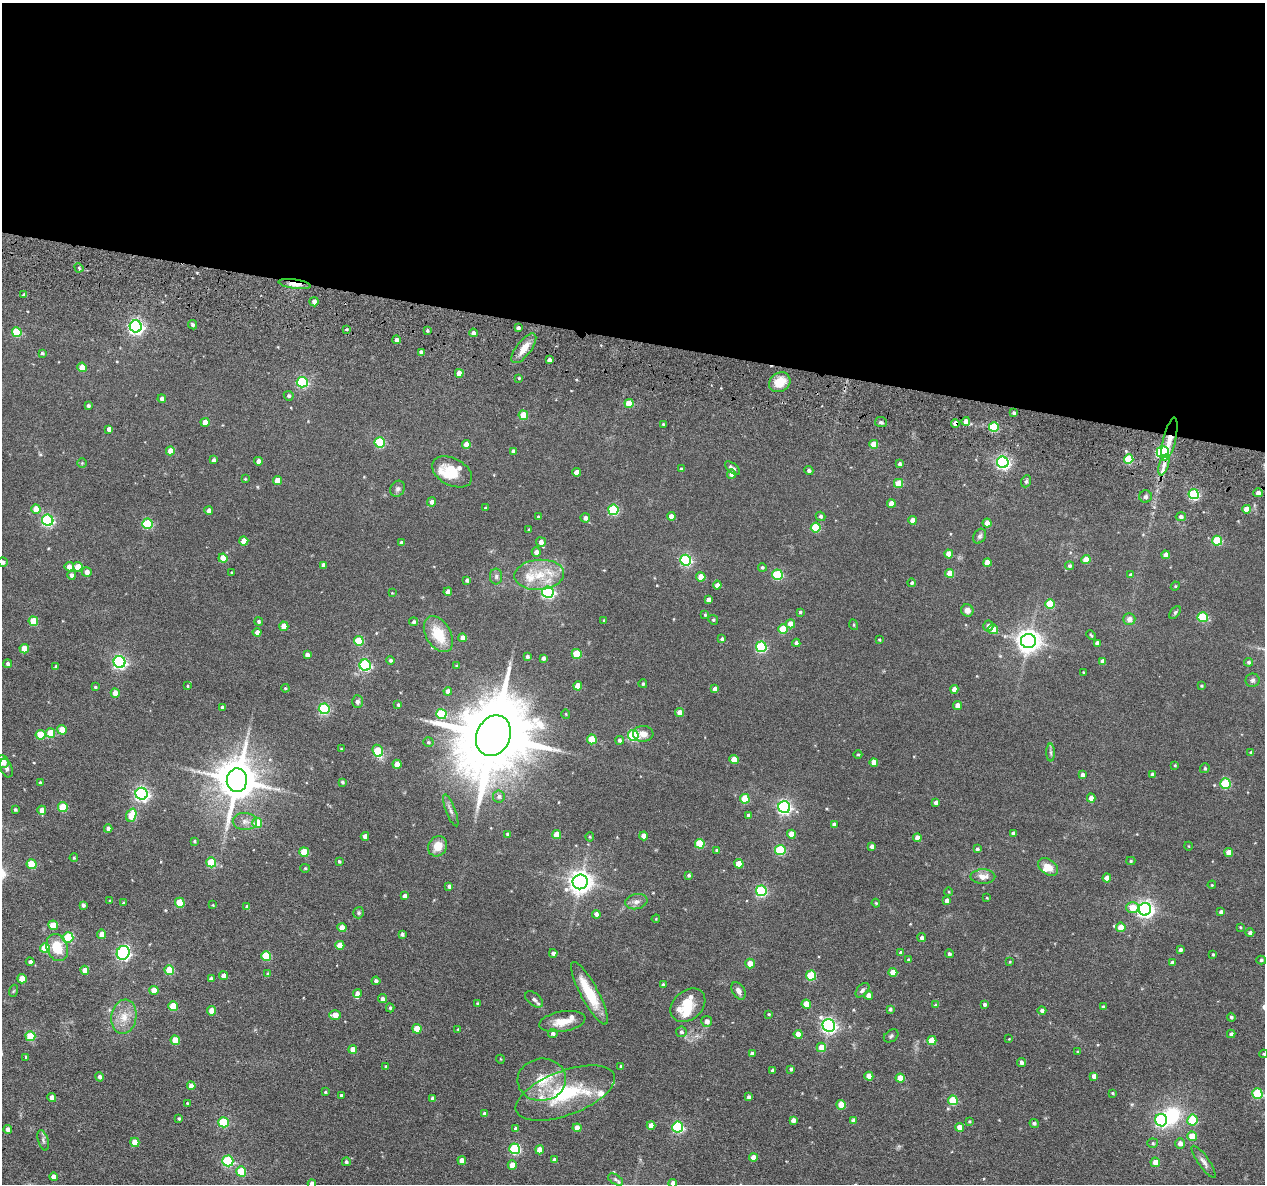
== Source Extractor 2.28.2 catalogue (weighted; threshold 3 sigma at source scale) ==
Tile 3 of 4 x 4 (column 3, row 1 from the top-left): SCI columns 2614-3876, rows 3750-4931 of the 5225 x 5247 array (HDU 1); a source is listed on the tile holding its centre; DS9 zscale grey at full resolution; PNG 1267 x 1186 px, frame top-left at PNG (2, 3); each listed source drawn as its Kron ellipse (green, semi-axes under 4 px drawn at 4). Shown black and unused: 29% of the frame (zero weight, under 3 of 6 exposures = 5% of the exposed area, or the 3 px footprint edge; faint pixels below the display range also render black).
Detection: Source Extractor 2.28.2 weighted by HDU 2 'WHT'; one run over the whole footprint, this tile lists its part. Background 0.0635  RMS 0.0085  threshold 0.0348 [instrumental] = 3 sigma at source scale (4.09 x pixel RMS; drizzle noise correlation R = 1.36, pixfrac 0.8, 0.05/0.05 arcsec/px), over >= 5 px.
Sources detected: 423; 2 inside a brighter object's white glare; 1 cosmic-ray / hot-pixel residue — neither listed nor drawn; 12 inside a brighter listed object's ellipse — not listed separately; the other 408 listed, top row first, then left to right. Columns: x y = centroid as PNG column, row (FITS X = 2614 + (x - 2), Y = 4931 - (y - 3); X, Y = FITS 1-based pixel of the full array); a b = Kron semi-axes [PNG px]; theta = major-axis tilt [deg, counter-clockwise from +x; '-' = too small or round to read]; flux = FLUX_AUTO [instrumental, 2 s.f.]
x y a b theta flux
79 268 5 4 - 0.88
294 284 16 4 -8 7
24 295 4 3 - 1.9
314 302 4 4 - 3.8
193 325 5 4 - 1.4
136 326 6 6 - 200
518 328 3 3 - 1.8
346 329 3 3 - 0.81
427 330 4 3 - 1.1
17 332 5 5 - 29
473 333 4 4 - 2.9
396 340 4 4 - 2.6
524 348 18 7 52 8
421 352 4 4 - 2.7
42 353 4 3 - 0.99
549 360 4 3 - 2
82 367 5 4 - 13
459 373 4 4 - 6.4
519 378 3 3 - 0.66
302 382 5 5 - 72
780 382 11 9 34 13
289 396 5 4 - 1.3
162 399 4 4 - 2.8
629 403 4 4 - 17
88 406 4 4 - 1.4
1014 413 4 3 - 1.4
523 415 5 4 - 17
966 421 4 4 - 6.2
205 422 4 4 - 6.6
881 422 6 5 - 1.7
955 423 4 4 - 4.9
663 424 3 3 - 0.78
994 427 5 5 - 40
109 429 4 4 - 3.4
1170 439 22 6 76 8.7
380 442 5 5 - 37
466 444 4 4 - 6.2
874 444 4 4 - 12
170 451 4 4 - 6.8
513 451 4 4 - 1.8
1163 452 6 6 - 67
1129 459 5 4 - 29
213 460 4 3 - 1.7
258 461 4 4 - 3.9
1003 462 6 5 - 170
82 463 5 5 - 0.69
900 464 4 4 - 1.6
1164 465 11 4 73 3.4
732 468 9 4 -40 2.5
681 469 4 4 - 1.4
809 471 4 4 - 1.6
452 472 21 13 -28 17
576 472 4 4 - 5
732 474 4 4 - 3.8
245 479 3 3 - 0.64
277 480 4 4 - 8.7
1026 481 6 4 69 1.3
898 483 4 4 - 16
398 489 8 7 - 2.1
1258 493 5 4 - 2.4
1194 494 5 5 - 69
1145 496 6 6 - 1.5
432 502 5 4 - 2.9
891 503 4 4 - 7.8
485 508 4 3 - 0.59
36 509 4 4 - 11
1247 509 4 4 - 8.5
613 510 5 5 - 52
209 511 4 4 - 4.3
671 516 4 4 - 4.9
820 516 5 4 - 1.5
538 517 3 3 - 0.91
1181 517 5 4 - 2.1
585 518 5 4 - 3.2
48 520 5 5 - 98
912 520 4 4 - 5.4
987 523 4 4 - 7.1
147 524 5 5 - 48
816 528 5 5 - 29
529 530 3 3 - 0.92
980 536 8 6 58 2
244 541 4 4 - 7.3
1217 541 5 5 - 35
541 542 5 5 - 3.7
402 543 4 4 - 2.5
536 552 4 4 - 2.8
949 554 4 4 - 7.4
1166 555 4 4 - 5
223 558 4 4 - 10
686 560 5 5 - 88
1086 560 4 4 - 11
3 562 5 4 - 2
987 563 4 4 - 8.5
323 565 4 4 - 2.9
1069 566 4 4 - 1.3
69 567 4 4 - 5.2
78 567 5 4 - 12
762 567 4 4 - 1.2
87 572 5 5 - 3.9
231 573 4 3 - 0.65
950 573 4 4 - 9.9
72 575 4 4 - 2.8
539 575 25 15 4 19
777 575 5 5 - 47
1131 575 4 4 - 2.8
496 576 8 6 90 1.9
701 577 4 4 - 11
467 580 4 3 - 1.7
912 583 4 4 - 1.1
717 585 4 4 - 3.3
1175 586 5 4 - 0.8
448 592 4 4 - 4.3
548 592 6 5 - 120
392 593 3 2 - 0.49
708 600 4 4 - 3.6
1050 604 5 4 - 21
967 610 6 6 - 3.8
800 612 3 3 - 0.88
1175 612 7 4 53 1.2
705 615 4 4 - 0.78
1203 617 5 5 - 38
1129 619 6 6 - 3.8
604 620 4 3 - 0.6
713 620 5 4 - 0.95
33 621 5 4 - 18
259 622 4 4 - 1.2
414 622 4 4 - 1.5
790 624 5 4 - 5.9
854 625 5 3 - 0.64
284 626 4 4 - 10
988 626 5 5 - 2.3
783 629 5 5 - 17
993 629 5 5 - 6.9
257 632 4 4 - 3.3
438 634 19 12 -59 20
1091 635 5 3 - 0.73
462 638 4 4 - 4
722 639 4 4 - 1.6
879 640 3 2 - 0.73
359 641 5 5 - 27
1028 641 7 7 - 580
796 643 4 4 - 2.3
1097 643 4 4 - 2.7
761 647 5 5 - 62
24 649 5 4 - 13
577 654 5 5 - 22
307 655 4 4 - 2.9
527 656 4 4 - 1.4
543 658 4 3 - 1.9
390 660 4 4 - 1.3
1103 661 4 4 - 3.5
120 662 6 6 - 140
1249 662 4 4 - 1.3
8 664 4 4 - 1.8
365 665 5 5 - 87
56 666 3 3 - 1
457 666 4 3 - 0.87
1083 672 3 3 - 0.58
1252 680 7 6 - 1.7
643 684 4 4 - 1.1
187 686 4 2 - 0.63
578 686 4 4 - 9.6
1201 686 4 3 - 0.73
95 687 3 3 - 0.87
285 688 4 3 - 0.76
715 689 4 4 - 3.5
954 689 4 4 - 4.1
448 691 4 4 - 3.6
115 693 4 4 - 7.9
357 702 6 5 - 1.9
398 705 3 3 - 1.1
957 705 4 4 - 4.7
222 707 3 3 - 1.7
324 709 5 5 - 66
680 713 4 4 - 7
441 714 5 5 - 36
566 714 5 3 - 0.54
62 730 5 4 - 12
50 733 5 4 - 14
643 734 10 8 3 5.2
41 735 5 5 - 21
633 735 5 5 - 66
493 736 21 16 65 9700
592 739 5 5 - 17
620 740 4 4 - 1.7
428 742 5 4 - 1.1
341 749 3 3 - 0.56
378 751 6 5 - 24
1251 752 4 3 - 0.77
1051 753 9 4 -89 1.6
858 755 4 3 - 0.74
734 759 4 4 - 8.8
3 762 7 6 - 6.4
874 762 4 4 - 6.3
397 764 4 4 - 8.6
1175 765 4 3 - 0.58
6 768 10 5 -71 2.4
1205 768 5 4 - 1.2
1152 774 4 4 - 2.4
1083 775 4 4 - 2.7
237 780 12 10 84 2300
40 782 4 3 - 0.85
342 782 4 3 - 1.1
1225 784 5 5 - 37
142 794 6 6 - 180
499 796 6 6 - 1.8
1091 798 4 4 - 5.3
745 799 5 4 - 19
936 802 4 4 - 2.4
63 807 5 4 - 22
784 807 6 6 - 150
15 809 4 3 - 0.99
42 810 4 4 - 5.4
451 810 17 4 -68 2.8
131 815 7 5 69 20
748 815 4 4 - 1.7
245 821 12 8 0 4.4
257 823 5 5 - 15
834 824 4 4 - 2.2
108 829 4 4 - 2.8
508 834 4 3 - 1.6
791 834 4 4 - 7.4
1013 834 4 4 - 2.9
557 835 4 4 - 11
365 836 4 4 - 4.1
644 836 4 4 - 5.6
590 837 4 4 - 0.79
917 838 4 4 - 6.6
194 841 4 3 - 0.83
700 844 5 4 - 26
438 846 10 9 - 8.8
872 846 4 4 - 3
1188 846 4 3 - 0.51
977 849 4 4 - 1.2
717 850 4 4 - 1.2
780 850 5 5 - 39
304 852 5 4 - 18
1229 852 4 4 - 5.7
74 858 4 3 - 0.76
339 861 3 3 - 0.98
1131 861 4 4 - 0.94
211 862 5 5 - 30
32 864 5 4 - 22
739 864 5 4 - 12
1048 867 11 7 -34 8.1
305 868 4 4 - 0.72
689 875 4 4 - 1.3
983 877 12 7 1 6.4
1107 878 4 4 - 6
580 882 7 7 - 580
1212 885 4 3 - 0.59
449 886 4 3 - 1.8
761 891 5 5 - 72
949 892 4 3 - 0.56
405 896 4 4 - 3.1
987 898 3 3 - 0.55
110 901 3 3 - 0.76
947 901 4 4 - 4.2
636 902 11 7 12 3.6
123 903 4 3 - 0.91
180 903 5 4 - 17
876 903 4 4 - 0.7
83 905 4 4 - 1.6
213 905 3 3 - 0.54
247 907 4 4 - 2.1
1132 908 6 5 - 11
1145 909 6 6 - 260
1221 912 4 4 - 2.4
359 913 6 5 - 1.1
596 914 4 4 - 3
656 919 4 3 - 0.61
53 925 5 4 - 12
1121 927 5 5 - 8.6
1240 927 3 3 - 0.62
342 928 4 4 - 8.9
1250 933 4 4 - 1.9
102 934 4 4 - 6.9
402 934 3 3 - 1.5
68 937 5 5 - 32
922 938 4 4 - 2
340 945 4 4 - 9.6
45 948 5 5 - 20
57 948 14 10 -70 17
1180 950 4 3 - 1.8
123 953 7 6 - 150
553 953 4 4 - 2.4
901 953 4 4 - 1.6
949 954 4 4 - 1.7
1213 955 3 3 - 0.92
266 956 5 5 - 27
908 960 4 4 - 1.2
1261 960 5 4 - 1.2
30 962 4 4 - 2.3
1010 962 3 3 - 0.55
750 963 5 5 - 6.2
1172 963 4 4 - 2.7
85 970 4 4 - 6.4
169 970 5 4 - 19
893 972 4 4 - 9.3
268 974 4 4 - 1.1
223 976 4 4 - 4.1
811 976 5 5 - 34
22 979 5 4 - 8.1
211 979 4 4 - 2
376 981 4 4 - 2
663 985 4 3 - 1.1
154 990 5 4 - 8.3
862 990 8 5 46 1.8
13 991 6 4 70 0.95
738 991 9 6 -60 3.4
357 993 4 4 - 2.7
589 993 35 9 -62 25
868 995 4 4 - 4.8
382 999 4 4 - 2.1
534 999 10 6 -38 2.5
477 1003 3 3 - 0.81
806 1004 4 4 - 11
984 1004 4 4 - 1.4
688 1005 19 14 41 18
936 1005 4 4 - 1.2
173 1006 5 4 - 18
1103 1007 4 3 - 1.4
390 1008 4 4 - 1
890 1009 4 3 - 1.2
1042 1010 4 4 - 1.9
212 1011 4 4 - 8.6
769 1014 3 3 - 0.76
335 1015 5 4 - 8.4
124 1017 17 12 80 10
1231 1017 4 4 - 1.3
707 1021 5 5 - 3.7
562 1022 23 10 10 11
829 1025 6 6 - 200
417 1029 5 4 - 12
458 1029 3 3 - 0.6
681 1032 5 5 - 1.8
553 1034 5 4 - 1.8
798 1034 4 4 - 6.5
1231 1034 4 3 - 1.7
30 1036 5 5 - 23
891 1036 8 5 34 1.4
1009 1039 3 2 - 0.44
175 1040 5 4 - 14
932 1041 5 4 - 15
821 1047 5 4 - 8.5
353 1049 4 4 - 6.4
1078 1051 3 3 - 0.78
752 1053 4 3 - 2.2
1264 1054 4 3 - 0.89
26 1057 4 4 - 0.87
500 1059 4 3 - 0.54
1021 1062 4 4 - 2.5
621 1066 3 3 - 1.2
386 1067 4 3 - 1.3
791 1069 4 4 - 1.1
773 1070 4 3 - 2
869 1076 4 4 - 7.7
1094 1076 4 4 - 4
100 1077 5 4 - 2.1
900 1078 4 4 - 8.7
542 1080 24 21 7 21
191 1086 4 4 - 4.9
325 1092 3 3 - 0.86
565 1093 52 22 20 52
1112 1093 3 3 - 0.74
1257 1094 5 5 - 40
341 1095 3 3 - 1.2
749 1097 4 3 - 1.8
52 1098 4 4 - 4.4
433 1098 4 4 - 2.1
953 1100 5 5 - 30
187 1103 3 2 - 0.68
841 1105 5 4 - 16
484 1114 4 4 - 2.9
179 1118 3 3 - 0.96
793 1120 4 4 - 3.1
853 1120 4 4 - 2.2
1161 1120 6 6 - 110
1192 1120 5 5 - 23
969 1121 3 3 - 0.75
224 1122 5 5 - 34
1034 1123 4 4 - 1.4
651 1126 4 4 - 5.1
678 1127 5 5 - 80
959 1127 4 4 - 7
577 1128 4 4 - 6.9
8 1129 4 4 - 3.3
516 1129 4 3 - 2.4
1192 1136 5 4 - 13
43 1140 10 5 -73 2
135 1142 5 4 - 9.5
1153 1143 5 4 - 1.2
1180 1143 5 5 - 4.2
515 1149 5 5 - 63
540 1150 4 4 - 8.4
753 1158 4 4 - 6.6
462 1160 4 4 - 5
554 1160 4 4 - 2.7
228 1161 5 5 - 58
346 1162 4 4 - 1.4
1155 1162 5 4 - 6
1204 1162 19 5 -55 3.6
512 1165 4 4 - 7.7
241 1171 5 5 - 26
53 1177 4 4 - 5.2
615 1179 8 5 -33 1.7
673 1183 4 4 - 3.4
312 1184 4 4 - 3.3
Overlapping masked pixels (flux is a lower limit): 4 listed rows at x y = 294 284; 955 423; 1170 439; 1163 452
Isophote crosses this tile's border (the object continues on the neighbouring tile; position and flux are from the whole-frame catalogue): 5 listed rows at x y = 3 562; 3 762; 1264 1054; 673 1183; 312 1184